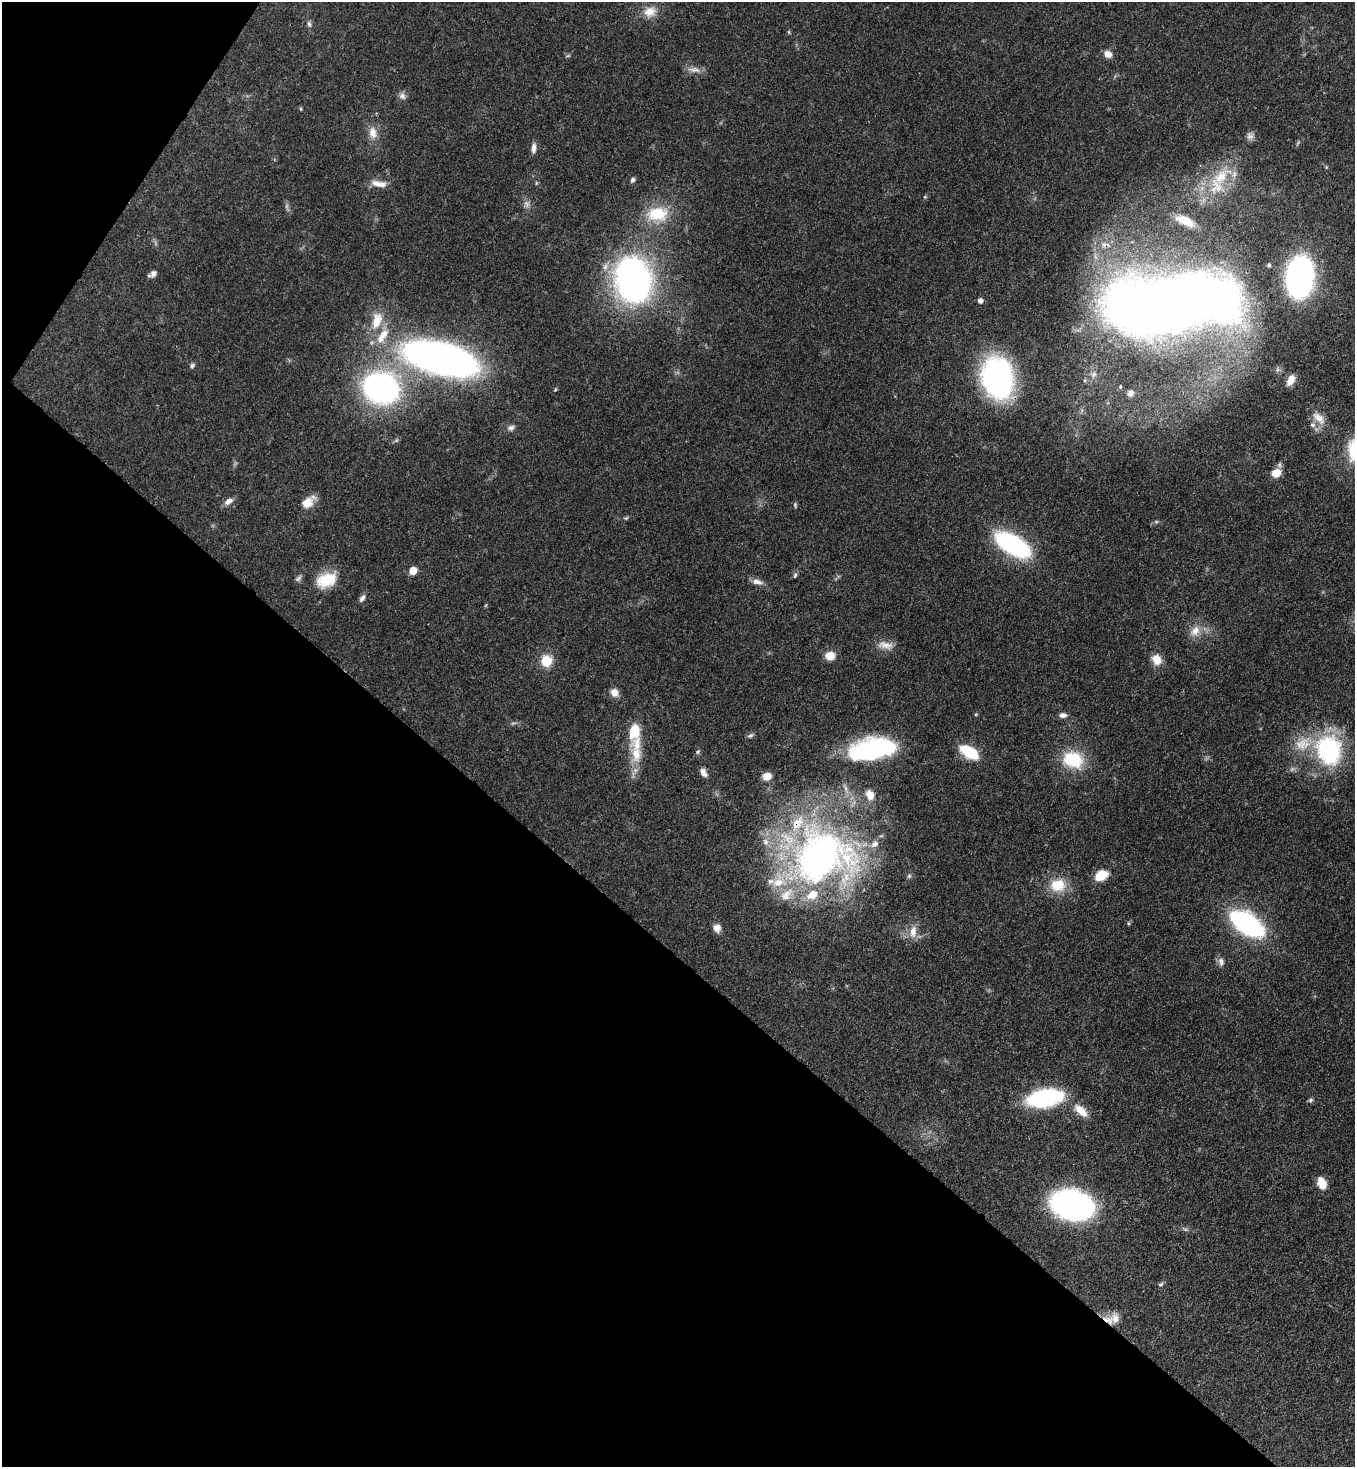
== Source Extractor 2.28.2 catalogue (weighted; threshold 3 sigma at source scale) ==
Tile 9 of 4 x 4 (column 1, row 3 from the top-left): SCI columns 366-1718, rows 1525-2989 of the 6003 x 5980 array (HDU 1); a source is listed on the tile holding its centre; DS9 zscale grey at full resolution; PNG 1357 x 1469 px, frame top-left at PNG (2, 2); no overlay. Shown black and unused: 38% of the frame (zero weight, under 3 of 4 exposures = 7% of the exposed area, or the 3 px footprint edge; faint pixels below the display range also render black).
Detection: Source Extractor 2.28.2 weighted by HDU 2 'WHT'; one run over the whole footprint, this tile lists its part. Background 0.0899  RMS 0.0041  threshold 0.0183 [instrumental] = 3 sigma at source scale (4.5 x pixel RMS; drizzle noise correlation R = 1.50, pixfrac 1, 0.05/0.05 arcsec/px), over >= 5 px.
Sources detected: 98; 5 too faint to see at this stretch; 1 inside a brighter object's white glare — not listed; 15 inside a brighter listed object's ellipse — not listed separately; the other 77 listed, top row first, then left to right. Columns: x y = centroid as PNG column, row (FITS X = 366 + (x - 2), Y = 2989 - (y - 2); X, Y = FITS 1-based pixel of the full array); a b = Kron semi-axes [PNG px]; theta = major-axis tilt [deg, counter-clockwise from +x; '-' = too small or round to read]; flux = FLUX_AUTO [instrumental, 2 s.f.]
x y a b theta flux
650 12 18 14 9 5.8
309 24 9 5 -74 1.1
789 32 6 4 -88 0.47
1108 54 9 8 - 3
694 70 19 8 -5 2.8
402 96 10 8 -52 1.8
301 109 6 3 -71 0.43
373 133 17 11 -81 4.7
1250 136 10 9 - 1.9
534 148 14 6 86 2.1
1221 177 28 17 53 16
633 180 6 5 - 1.1
536 183 6 3 72 0.47
379 184 21 8 -10 4
925 197 5 4 - 0.47
657 214 30 19 5 16
1185 221 24 10 -24 8.7
1269 265 5 4 - 0.65
153 274 8 7 - 1.9
1299 277 27 17 85 130
633 280 31 24 -78 190
980 301 5 5 - 2
1172 304 102 43 9 670
377 320 26 14 76 9.5
441 359 49 20 -15 330
192 366 7 5 51 1.1
997 378 32 23 -76 120
1290 380 12 7 62 4
381 388 23 19 -19 150
1130 393 8 7 - 2.2
1319 418 22 11 -43 4.8
511 428 11 8 16 1.7
1276 473 10 9 - 5.2
228 501 12 7 30 2.6
307 503 17 12 32 5.2
795 505 7 4 -83 0.61
626 518 7 4 23 0.62
1013 545 34 16 -31 57
413 571 5 5 - 9.8
795 575 8 5 73 0.85
298 578 10 6 49 1.2
326 580 27 17 23 12
757 582 15 7 -14 2.4
362 598 10 5 55 1.6
1195 631 16 11 56 4.7
885 645 23 9 -7 4.1
830 656 10 9 - 5.3
1157 660 12 10 -63 5.4
546 661 15 14 - 7.4
614 692 10 9 - 3.1
1063 715 9 6 -2 1.8
513 723 9 3 4 0.76
634 731 27 13 80 10
750 736 8 6 30 0.99
872 749 46 21 10 59
1329 750 36 30 -73 48
698 752 7 5 46 0.75
969 752 17 9 -31 18
1073 760 27 21 -16 18
703 772 12 7 -59 2.1
767 776 9 8 - 3.8
819 857 83 71 53 180
1101 875 13 9 30 8.9
909 876 6 6 - 0.77
1058 885 21 17 2 10
1128 923 5 3 - 0.49
1247 924 28 14 -34 93
717 928 10 9 - 2.6
913 931 18 9 85 4.5
1221 962 12 8 -80 2
1045 1098 23 11 10 75
1311 1100 6 5 - 0.77
1081 1111 21 10 -42 6.3
1322 1183 13 8 -69 5.4
1072 1205 27 18 -13 160
1161 1284 8 4 27 0.75
1115 1318 15 14 - 4.6
Overlapping masked pixels (flux is a lower limit): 4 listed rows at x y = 1172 304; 997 378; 819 857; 1115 1318
Isophote crosses this tile's border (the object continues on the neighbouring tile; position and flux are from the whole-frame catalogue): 1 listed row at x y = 1172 304